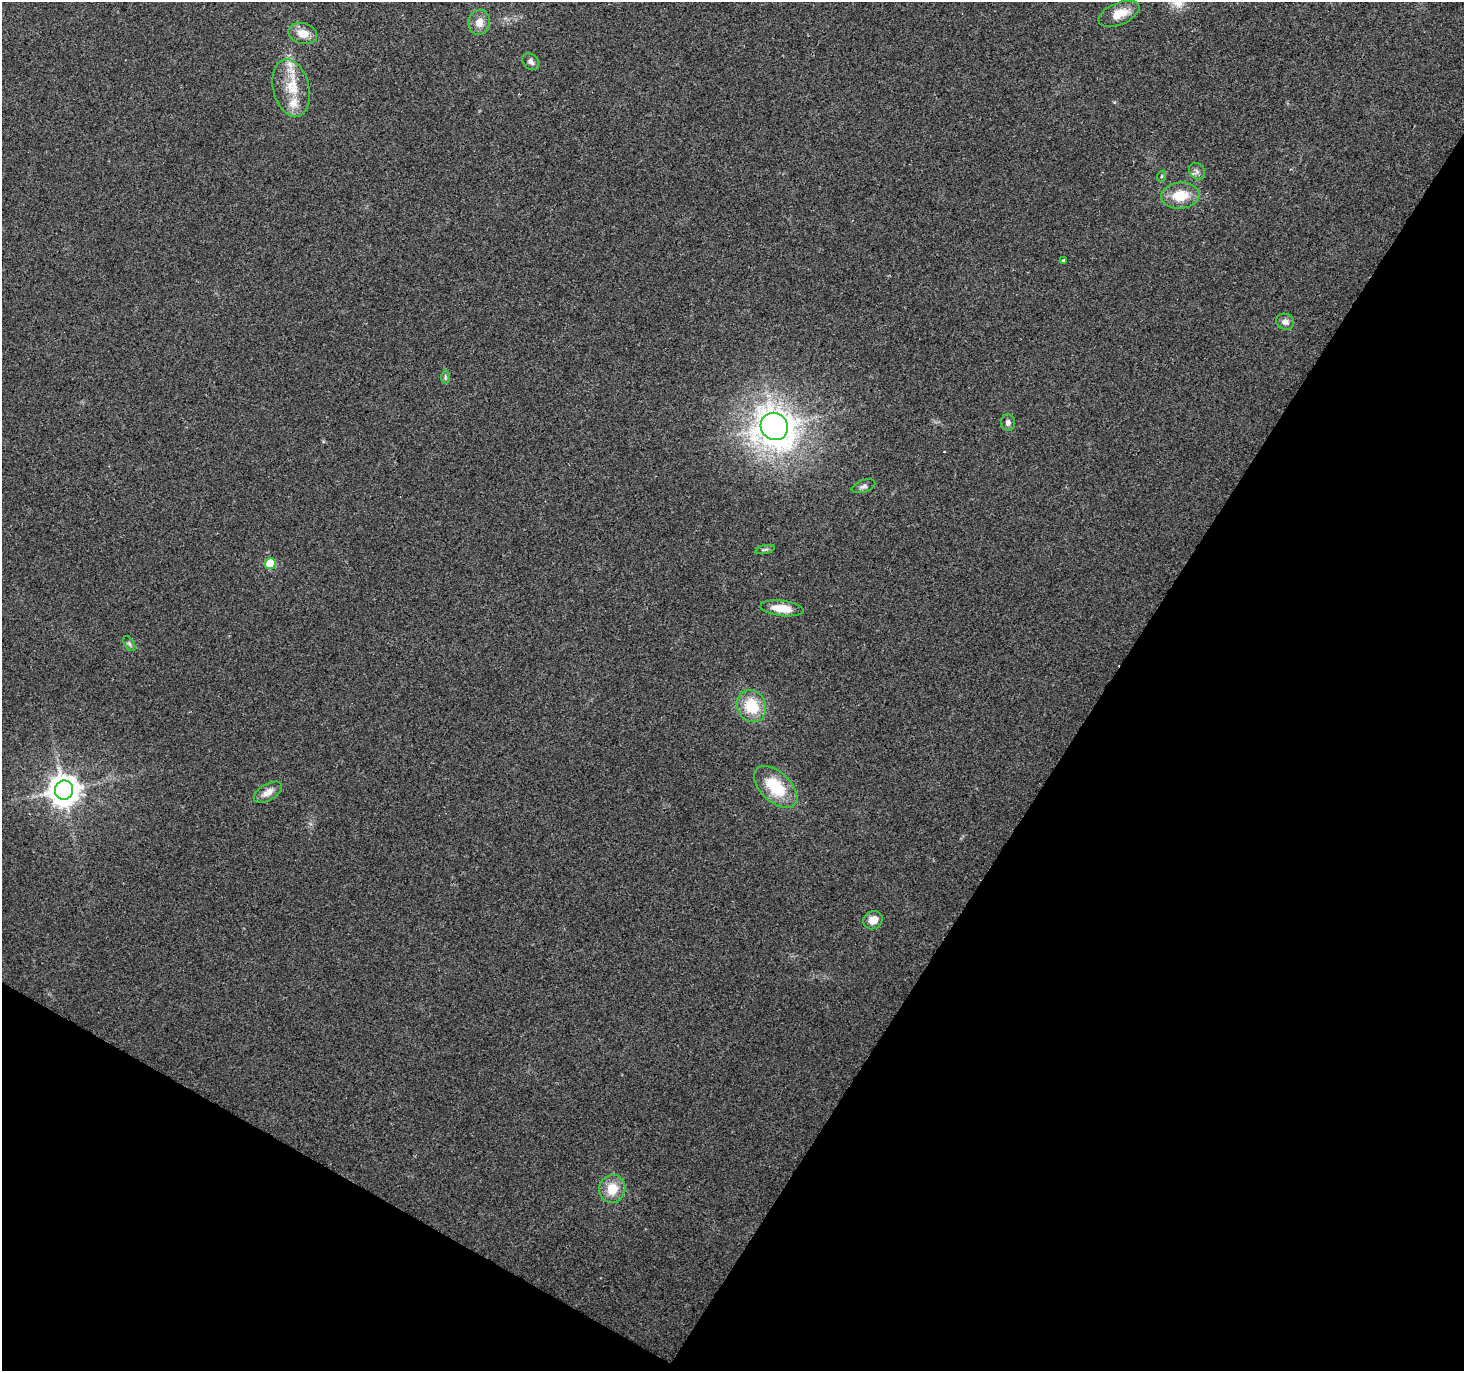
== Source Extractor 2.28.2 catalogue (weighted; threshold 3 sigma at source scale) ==
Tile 15 of 4 x 4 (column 3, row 4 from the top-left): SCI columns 2923-4384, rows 193-1561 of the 5851 x 5929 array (HDU 1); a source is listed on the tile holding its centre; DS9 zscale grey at full resolution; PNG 1466 x 1373 px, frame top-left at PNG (2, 2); each listed source drawn as its Kron ellipse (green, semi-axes under 4 px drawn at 4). Shown black and unused: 31% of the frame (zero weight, under 2 of 3 exposures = <1% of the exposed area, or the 3 px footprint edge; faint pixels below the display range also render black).
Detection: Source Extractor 2.28.2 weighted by HDU 2 'WHT'; one run over the whole footprint, this tile lists its part. Background 0.1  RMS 0.0076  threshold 0.0341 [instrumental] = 3 sigma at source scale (4.5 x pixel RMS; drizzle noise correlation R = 1.50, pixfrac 1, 0.0396/0.0396 arcsec/px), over >= 5 px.
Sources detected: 27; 1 cosmic-ray / hot-pixel residue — neither listed nor drawn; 2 inside a brighter listed object's ellipse — not listed separately; the other 24 listed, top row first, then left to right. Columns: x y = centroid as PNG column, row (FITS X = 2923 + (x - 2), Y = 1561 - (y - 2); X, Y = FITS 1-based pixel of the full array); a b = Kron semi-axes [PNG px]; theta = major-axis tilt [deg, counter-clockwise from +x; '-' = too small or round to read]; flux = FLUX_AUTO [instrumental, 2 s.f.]
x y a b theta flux
1119 14 22 11 23 13
479 22 13 10 83 7.7
303 34 14 10 -15 9.5
531 62 9 7 -45 2.7
291 88 29 18 -76 23
1197 171 9 7 -51 2.8
1162 176 6 3 70 1.1
1180 196 19 13 5 18
1063 260 4 3 - 0.89
1285 322 9 8 - 4
445 377 7 4 -90 1.4
1008 423 8 7 - 2.8
774 426 14 13 - 960
863 486 12 6 19 2.4
765 549 10 3 12 1.6
270 564 5 5 - 28
782 608 22 7 -7 15
129 643 8 5 -59 1.7
752 706 16 14 -64 25
776 787 26 15 -43 31
64 790 9 9 - 1100
268 792 16 8 31 6.3
873 920 10 9 - 7.6
612 1189 14 13 - 15